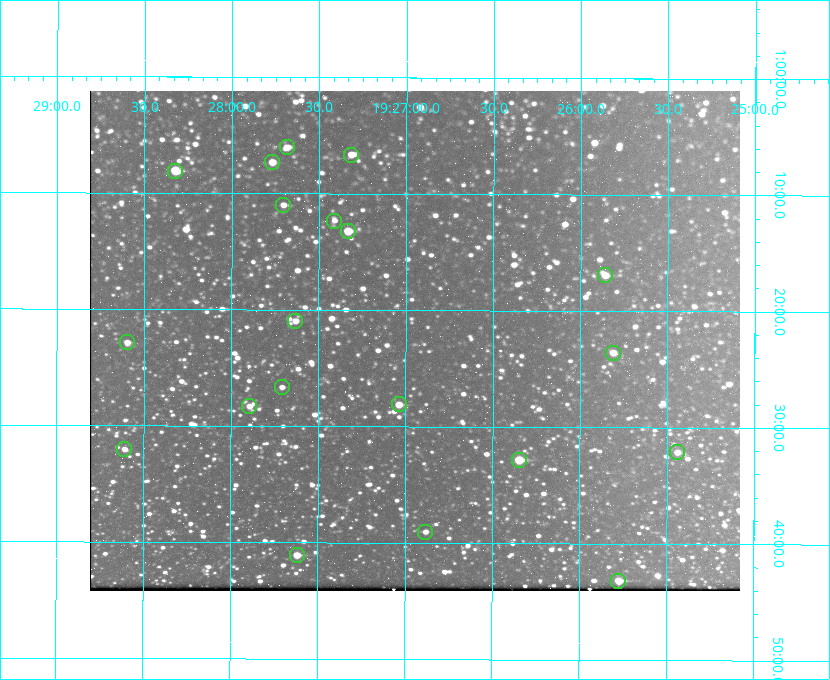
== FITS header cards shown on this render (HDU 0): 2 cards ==
NAXIS1  =                  650 / Width of table row in bytes
NAXIS2  =                  500 / Number of rows in table

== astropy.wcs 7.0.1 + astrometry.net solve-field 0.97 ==
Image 650 x 500 px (HDU 0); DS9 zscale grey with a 90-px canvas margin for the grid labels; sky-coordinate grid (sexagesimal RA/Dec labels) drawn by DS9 from the SOLVED WCS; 20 Tycho-2 reference stars matched to detected sources circled (green)
Header WCS: none
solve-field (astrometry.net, Tycho-2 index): SOLVED blind (the file carries no WCS)
Solved WCS: RA---TAN-SIP/DEC--TAN-SIP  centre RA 19:26:57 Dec +01:23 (291.74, +1.38 deg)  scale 5.16 arcsec/px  FOV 55.9' x 43.0'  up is +180 deg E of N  parity flipped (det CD > 0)
(file carries no celestial WCS; the grid is the blind solution)
Tycho-2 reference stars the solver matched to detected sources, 20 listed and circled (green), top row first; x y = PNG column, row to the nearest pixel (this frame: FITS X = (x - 90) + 1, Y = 500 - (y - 91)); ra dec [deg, ICRS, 3 dp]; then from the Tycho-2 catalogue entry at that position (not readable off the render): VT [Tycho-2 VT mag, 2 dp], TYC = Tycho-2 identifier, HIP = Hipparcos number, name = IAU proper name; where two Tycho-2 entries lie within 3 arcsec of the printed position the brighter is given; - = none
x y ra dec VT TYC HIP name
287 147 291.921 +1.101 10.89 465-1942-1 - -
351 155 291.829 +1.111 10.78 465-2030-1 - -
272 162 291.942 +1.122 10.76 465-1161-1 - -
175 171 292.081 +1.135 10.24 465-979-1 - -
283 205 291.926 +1.184 11.49 465-1994-1 - -
334 221 291.853 +1.206 11.17 465-1444-1 - -
348 231 291.833 +1.221 9.77 465-1968-1 - -
605 275 291.465 +1.282 11.06 465-140-1 - -
295 321 291.908 +1.350 10.94 465-1840-1 - -
127 342 292.148 +1.381 10.77 465-611-1 - -
613 353 291.453 +1.393 11.17 465-261-1 - -
282 387 291.927 +1.444 11.17 465-873-1 - -
399 404 291.759 +1.468 10.00 465-530-1 - -
249 406 291.973 +1.472 10.69 465-577-1 - -
124 449 292.152 +1.534 10.91 465-857-1 - -
677 452 291.360 +1.535 11.71 465-397-1 - -
519 460 291.587 +1.547 9.51 465-596-1 - -
425 532 291.720 +1.651 11.47 465-675-1 - -
297 555 291.905 +1.685 9.70 465-808-1 - -
618 581 291.444 +1.720 9.41 465-672-1 - -